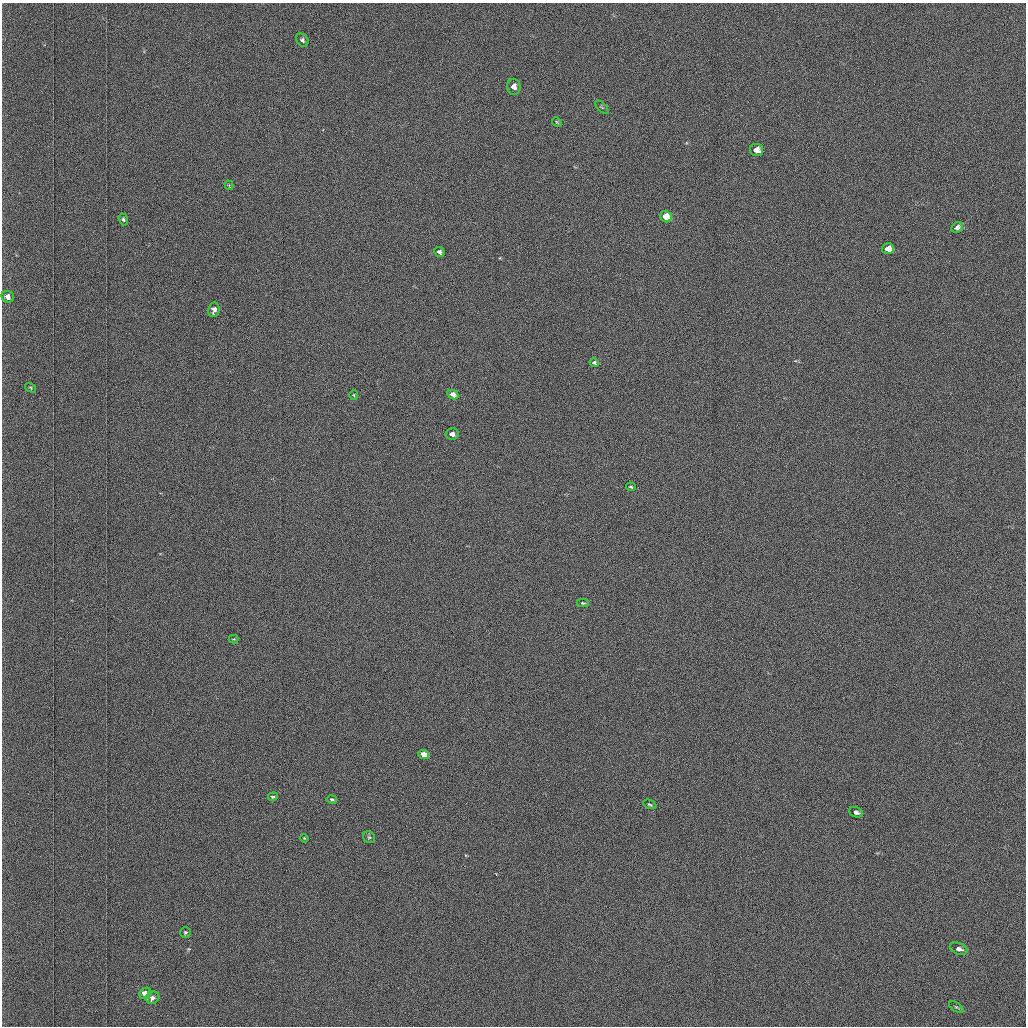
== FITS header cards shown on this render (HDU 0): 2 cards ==
NAXIS1  =                 1024 /fastest changing axis
NAXIS2  =                 1024 /next to fastest changing axis

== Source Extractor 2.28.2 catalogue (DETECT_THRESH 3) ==
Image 1024 x 1024 px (HDU 0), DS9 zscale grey, 1 PNG px = 1 image px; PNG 1028 x 1028 px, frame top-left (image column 1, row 1024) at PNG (2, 3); each listed source drawn as its Kron ellipse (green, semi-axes under 4 px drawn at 4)
Background 1030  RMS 4.9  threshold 14.8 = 3 sigma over >= 5 px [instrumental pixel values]
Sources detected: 33; all 33 listed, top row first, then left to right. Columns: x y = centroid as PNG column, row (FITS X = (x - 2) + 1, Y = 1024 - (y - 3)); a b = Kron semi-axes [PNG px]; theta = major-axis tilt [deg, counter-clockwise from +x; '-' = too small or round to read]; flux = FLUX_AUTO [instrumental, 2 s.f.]
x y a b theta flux
302 40 7 5 -58 980
514 87 8 6 -82 2300
602 107 8 3 -45 470
557 122 5 4 - 390
756 150 6 6 - 3700
229 185 5 3 - 320
666 217 6 5 - 9600
123 219 6 4 -70 610
957 227 6 5 - 1200
888 249 6 5 - 2800
439 252 5 4 - 1100
8 297 6 5 - 1900
214 310 7 5 82 1500
594 363 5 3 - 780
31 388 6 3 -33 400
453 394 6 4 -30 3400
354 395 5 3 - 300
452 434 6 6 - 1700
631 487 5 3 - 420
583 603 6 4 -2 400
234 639 5 4 - 360
424 754 5 4 - 7800
273 797 5 3 - 480
332 799 5 4 - 570
650 804 7 3 -23 510
856 812 7 5 -22 1600
369 837 6 5 - 610
304 838 4 3 - 300
185 932 5 5 - 530
959 949 9 5 -19 1700
145 993 6 5 - 6700
153 998 7 6 - 1300
956 1007 8 4 -35 530

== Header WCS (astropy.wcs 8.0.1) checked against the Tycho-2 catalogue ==
Header WCS as astropy/WCSLIB reads it (applying the file's SIP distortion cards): RA---TAN-SIP/DEC--TAN-SIP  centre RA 01:32:47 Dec +39:17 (23.19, +39.28 deg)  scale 1.67 arcsec/px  FOV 28.5' x 28.6'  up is -179 deg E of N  parity flipped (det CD > 0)
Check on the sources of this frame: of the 33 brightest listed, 10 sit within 2.5 arcsec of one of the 21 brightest Tycho-2 stars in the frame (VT <= 12.25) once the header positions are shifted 0.17 arcsec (0.17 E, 0.04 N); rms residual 1.08 arcsec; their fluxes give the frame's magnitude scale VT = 19.74 - 2.5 log10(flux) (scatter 0.10 mag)
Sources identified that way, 10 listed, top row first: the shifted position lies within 2.5 arcsec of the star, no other Tycho-2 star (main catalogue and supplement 1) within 5.0 arcsec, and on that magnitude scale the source's flux lands within +1.5 / -3 mag of the star's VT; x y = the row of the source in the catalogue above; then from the Tycho-2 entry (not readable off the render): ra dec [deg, ICRS J2000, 3 dp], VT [Tycho-2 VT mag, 2 dp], TYC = Tycho-2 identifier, HIP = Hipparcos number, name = IAU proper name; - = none
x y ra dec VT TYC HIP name
514 87 23.191 +39.077 11.35 2814-487-1 - -
756 150 23.046 +39.108 10.59 2814-499-1 - -
666 217 23.101 +39.138 9.93 2814-223-1 - -
957 227 22.927 +39.145 11.49 2814-623-1 - -
888 249 22.968 +39.154 11.15 2814-385-1 - -
8 297 23.495 +39.171 11.53 2814-441-1 - -
424 754 23.250 +39.386 10.12 2818-1446-1 - -
856 812 22.991 +39.416 11.51 2818-1434-1 - -
959 949 22.930 +39.480 11.71 2818-1445-1 - -
145 993 23.419 +39.495 10.08 2818-1379-1 - -